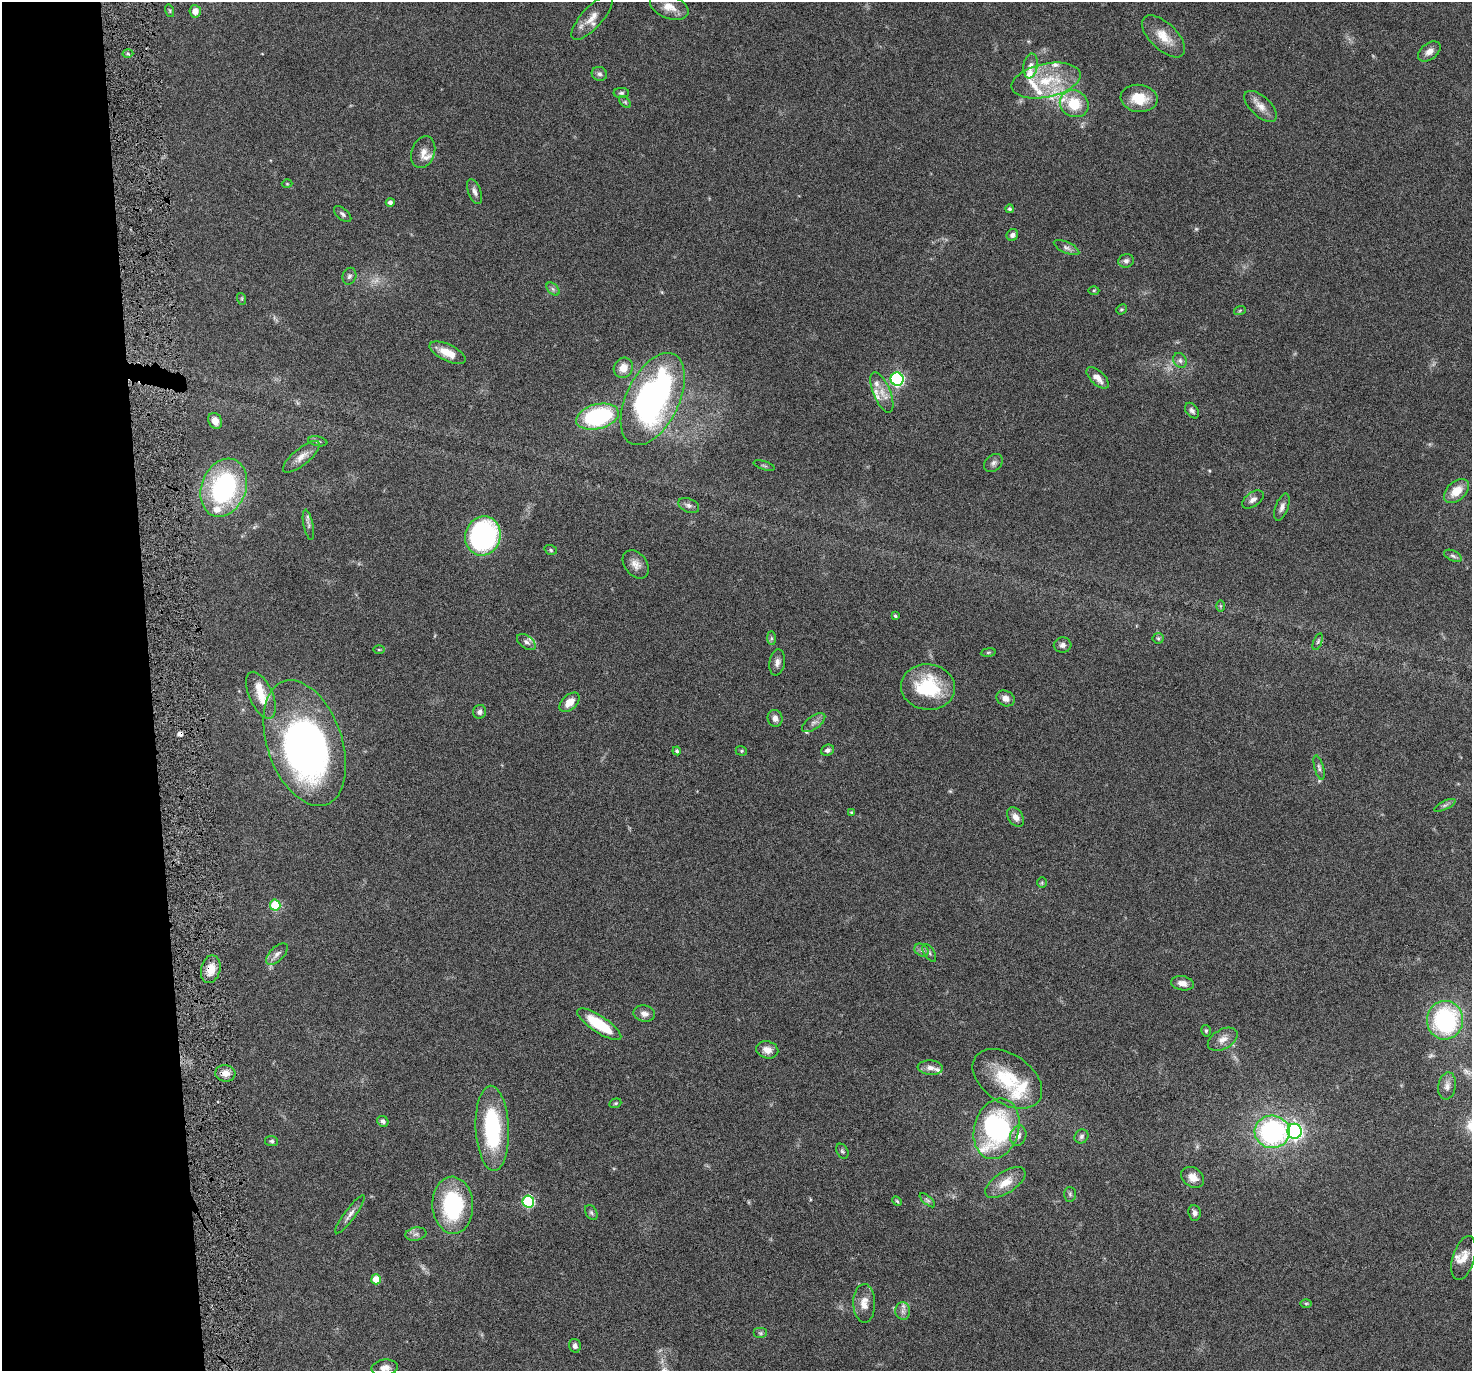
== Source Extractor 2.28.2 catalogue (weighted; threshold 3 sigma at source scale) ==
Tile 4 of 3 x 3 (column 1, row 2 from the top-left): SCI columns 1-1470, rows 1484-2852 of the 4410 x 4337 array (HDU 1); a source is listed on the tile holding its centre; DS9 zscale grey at full resolution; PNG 1474 x 1373 px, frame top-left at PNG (2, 2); each listed source drawn as its Kron ellipse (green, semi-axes under 4 px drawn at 4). Shown black and unused: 10% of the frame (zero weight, under 4 of 8 exposures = <1% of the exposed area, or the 3 px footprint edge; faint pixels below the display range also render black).
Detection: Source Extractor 2.28.2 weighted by HDU 2 'WHT'; one run over the whole footprint, this tile lists its part. Background 0.0647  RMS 0.0041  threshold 0.017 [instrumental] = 3 sigma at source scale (4.09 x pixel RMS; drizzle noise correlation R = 1.36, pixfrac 0.8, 0.05/0.05 arcsec/px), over >= 5 px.
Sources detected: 144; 2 too faint to see at this stretch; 1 inside a brighter object's white glare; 1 cosmic-ray / hot-pixel residue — neither listed nor drawn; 15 inside a brighter listed object's ellipse — not listed separately; the other 125 listed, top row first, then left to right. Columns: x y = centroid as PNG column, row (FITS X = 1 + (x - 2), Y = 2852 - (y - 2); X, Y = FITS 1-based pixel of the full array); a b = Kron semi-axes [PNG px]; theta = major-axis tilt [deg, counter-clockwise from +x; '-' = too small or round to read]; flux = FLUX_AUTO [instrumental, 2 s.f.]
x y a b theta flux
669 7 20 11 -20 4.5
170 11 6 4 -74 0.5
195 11 6 6 - 2.3
592 17 28 10 48 4.9
1164 36 27 13 -44 7
1429 51 13 8 38 2.8
128 54 5 3 - 0.6
1031 66 12 7 80 2.3
599 74 8 7 - 1.1
1046 81 35 17 12 18
621 93 8 5 0 0.86
1139 98 18 13 -6 9.6
625 102 7 4 -45 0.56
1074 104 15 13 -30 12
1261 106 20 10 -43 3.9
423 152 16 11 71 3.2
287 184 5 3 - 0.35
475 192 13 6 -69 1.7
390 202 4 4 - 1.3
1010 209 4 4 - 0.65
343 214 10 5 -42 1.1
1012 235 6 5 - 1.2
1066 248 14 5 -25 1.5
1126 261 8 6 18 1.2
349 276 8 6 70 1.1
553 289 8 5 -45 0.93
1094 290 5 3 - 0.37
242 299 6 4 -72 0.49
1121 309 5 4 - 0.53
1240 310 6 4 20 0.47
448 353 19 8 -25 5.6
1180 360 8 6 -57 1.2
623 368 10 9 - 4
1098 378 14 7 -43 3.3
897 379 6 6 - 58
882 392 21 8 -67 4.5
653 399 49 26 64 120
1192 411 8 6 -54 1.2
597 417 22 12 14 44
215 421 8 6 -64 2.8
318 441 10 5 -11 0.89
301 457 23 8 39 3.6
993 463 10 7 40 1.5
764 466 11 2 -18 0.52
224 488 30 22 69 55
1456 491 15 9 42 5.8
1253 499 12 7 35 1.8
689 505 11 7 -22 1.5
1282 507 14 6 69 1.8
308 525 15 5 -79 1.3
483 536 20 17 71 73
551 550 6 4 -19 0.6
1453 556 9 5 -25 0.94
636 564 16 11 -52 3.1
1220 606 6 4 -90 0.46
895 616 4 3 - 0.67
771 638 7 4 -90 0.72
1158 638 5 5 - 0.66
526 642 11 6 -37 1.5
1318 642 9 3 69 0.59
1063 645 9 7 4 1.5
379 650 6 4 0 0.43
988 652 7 4 8 0.49
777 662 13 7 80 1.9
928 687 27 22 -6 24
261 695 25 12 -66 7.1
1005 698 9 7 -28 2.4
570 702 12 7 43 4.4
480 712 7 6 - 1.2
775 718 8 7 - 2.1
814 723 13 6 36 1.9
305 743 65 37 -71 140
827 750 7 5 22 1.2
677 751 4 4 - 0.81
741 751 6 4 -21 0.53
1319 768 13 4 -74 1.1
1445 805 11 4 26 0.95
851 812 4 3 - 0.37
1016 817 11 7 -57 2.3
1042 883 5 4 - 0.45
275 905 5 5 - 17
921 950 7 6 - 1.2
929 953 10 5 -58 1
277 954 14 7 44 1.9
211 969 14 9 76 5.4
1182 983 11 7 -11 2.7
644 1014 11 8 -10 2.1
1445 1020 19 18 - 48
599 1024 26 8 -34 16
1206 1031 6 4 -76 0.56
1223 1039 16 9 29 3.1
767 1050 11 8 -13 2.9
930 1068 12 7 -5 2.3
225 1073 10 8 -13 3.2
1007 1079 39 24 -35 21
1447 1086 14 8 80 2.2
615 1103 6 4 20 0.52
383 1121 6 5 - 1.2
492 1128 42 16 -88 36
997 1129 31 22 73 65
1294 1131 7 7 - 93
1272 1132 17 16 - 60
1018 1136 10 8 73 2.2
1081 1136 7 6 - 1
271 1141 6 5 - 0.79
842 1151 8 5 -59 0.76
1193 1177 12 9 -35 3.8
1005 1182 23 10 33 6.3
1070 1194 7 6 - 0.81
927 1200 9 4 -41 0.98
528 1201 6 6 - 38
897 1201 5 4 - 0.52
453 1205 28 20 -87 36
591 1212 8 5 -59 0.8
1195 1213 8 6 -83 1.3
350 1214 23 5 53 2.1
416 1234 10 6 10 1.5
1464 1258 22 11 73 4.5
376 1279 5 5 - 7.2
864 1303 19 11 -89 4.5
1306 1303 6 4 0 0.51
903 1311 9 7 -85 1.7
760 1333 7 5 0 0.79
575 1346 7 5 -75 1.5
385 1368 13 8 6 2.8
Overlapping masked pixels (flux is a lower limit): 1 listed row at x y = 211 969
Isophote crosses this tile's border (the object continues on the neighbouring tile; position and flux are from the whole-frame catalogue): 1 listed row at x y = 385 1368